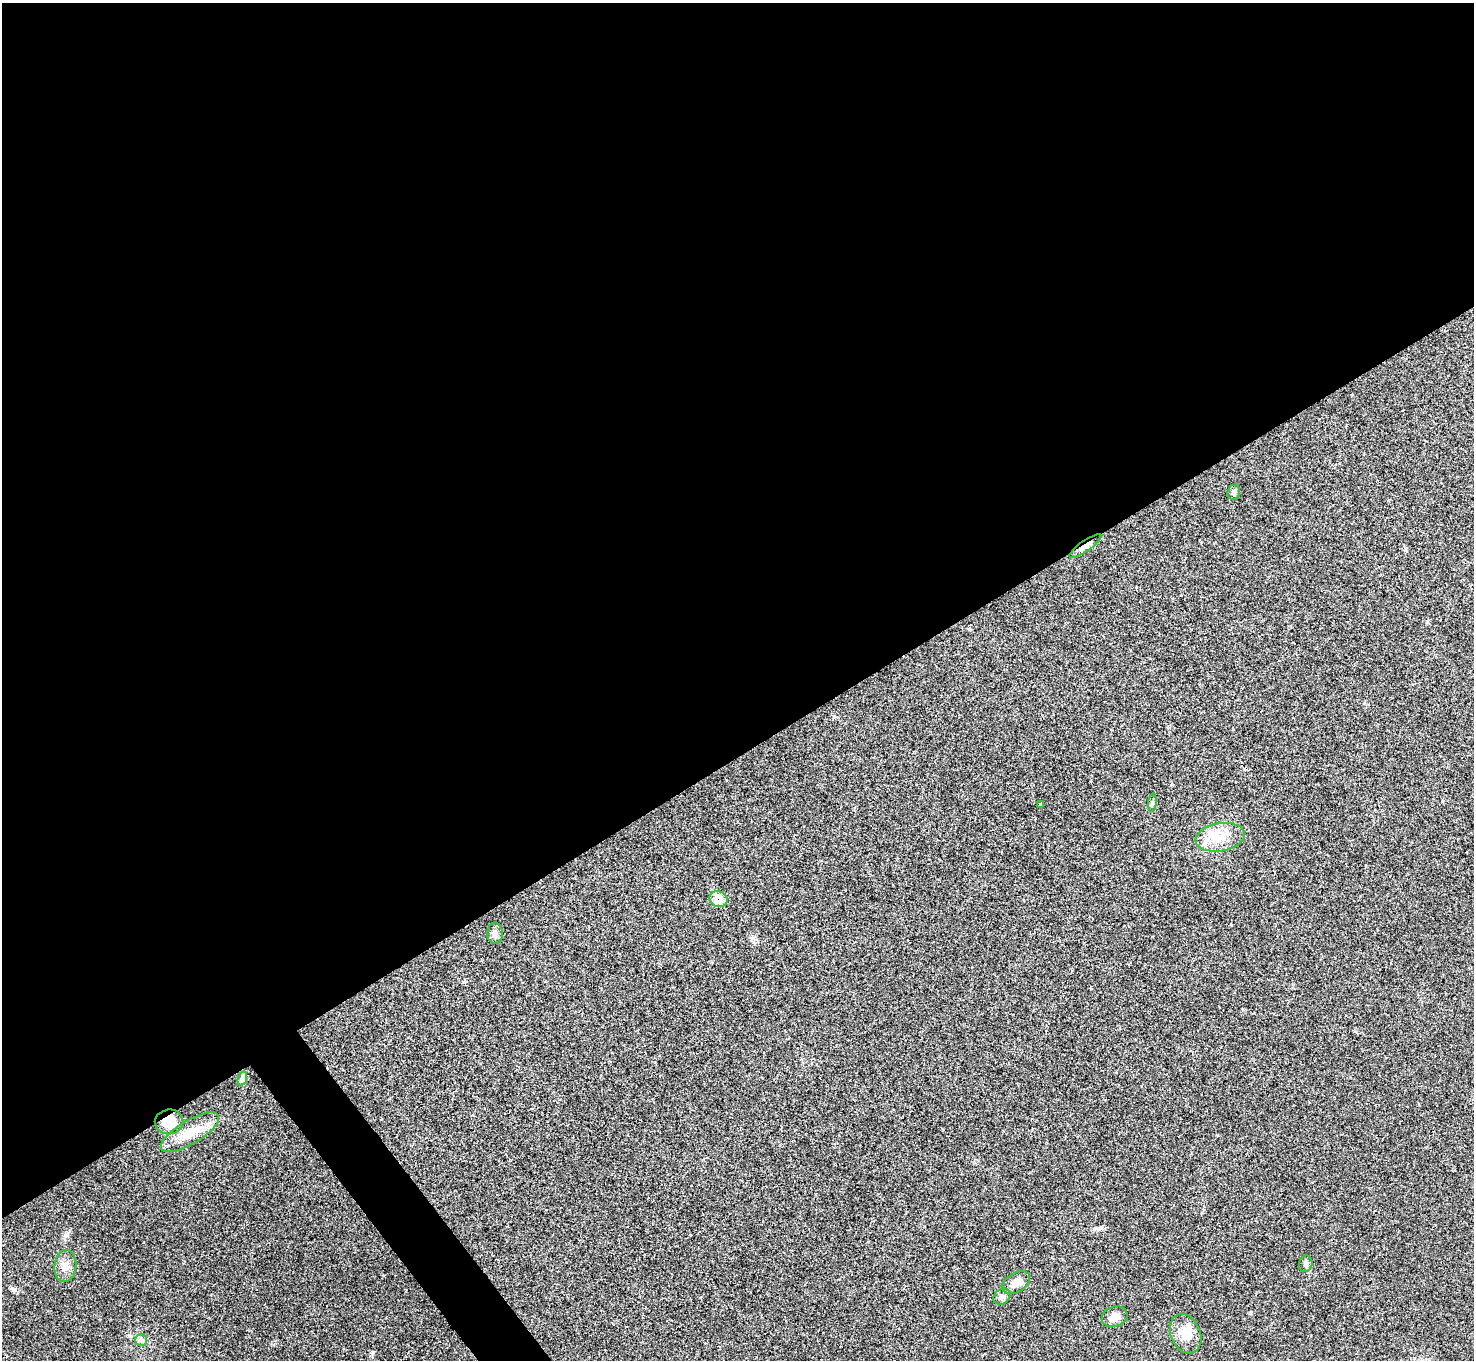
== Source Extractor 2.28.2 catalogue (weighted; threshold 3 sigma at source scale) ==
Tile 2 of 4 x 4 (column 2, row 1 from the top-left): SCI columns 1475-2946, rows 4233-5590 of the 5894 x 5887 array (HDU 1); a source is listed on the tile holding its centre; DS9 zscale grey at full resolution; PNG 1476 x 1362 px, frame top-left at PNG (2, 3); each listed source drawn as its Kron ellipse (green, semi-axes under 4 px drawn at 4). Shown black and unused: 57% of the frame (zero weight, under 3 of 4 exposures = <1% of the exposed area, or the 3 px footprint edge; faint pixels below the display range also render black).
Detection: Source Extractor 2.28.2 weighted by HDU 2 'WHT'; one run over the whole footprint, this tile lists its part. Background 0.0218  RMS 0.0043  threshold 0.0196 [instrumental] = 3 sigma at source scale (4.5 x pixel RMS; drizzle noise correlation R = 1.50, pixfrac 1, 0.05/0.05 arcsec/px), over >= 5 px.
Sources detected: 19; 2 inside a brighter listed object's ellipse — not listed separately; the other 17 listed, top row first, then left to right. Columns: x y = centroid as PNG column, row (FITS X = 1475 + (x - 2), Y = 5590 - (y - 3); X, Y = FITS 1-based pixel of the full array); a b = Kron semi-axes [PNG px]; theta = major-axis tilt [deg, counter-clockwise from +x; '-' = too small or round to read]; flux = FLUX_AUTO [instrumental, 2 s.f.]
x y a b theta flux
1234 492 7 6 - 1
1085 546 19 5 35 2.5
1152 803 9 3 85 0.73
1041 804 4 3 - 0.63
1220 837 25 14 10 9.1
719 899 9 8 - 7.2
495 933 11 7 88 1.8
242 1079 7 4 72 0.99
169 1122 14 12 8 8.3
190 1132 33 12 31 9.6
1306 1264 8 6 77 1.2
65 1266 16 11 85 3.7
1016 1283 15 9 32 4.1
1002 1297 9 7 36 1.7
1115 1317 13 10 20 3.7
1186 1334 21 14 -67 6.4
141 1340 6 5 - 1
Overlapping masked pixels (flux is a lower limit): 3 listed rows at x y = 1085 546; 719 899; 169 1122